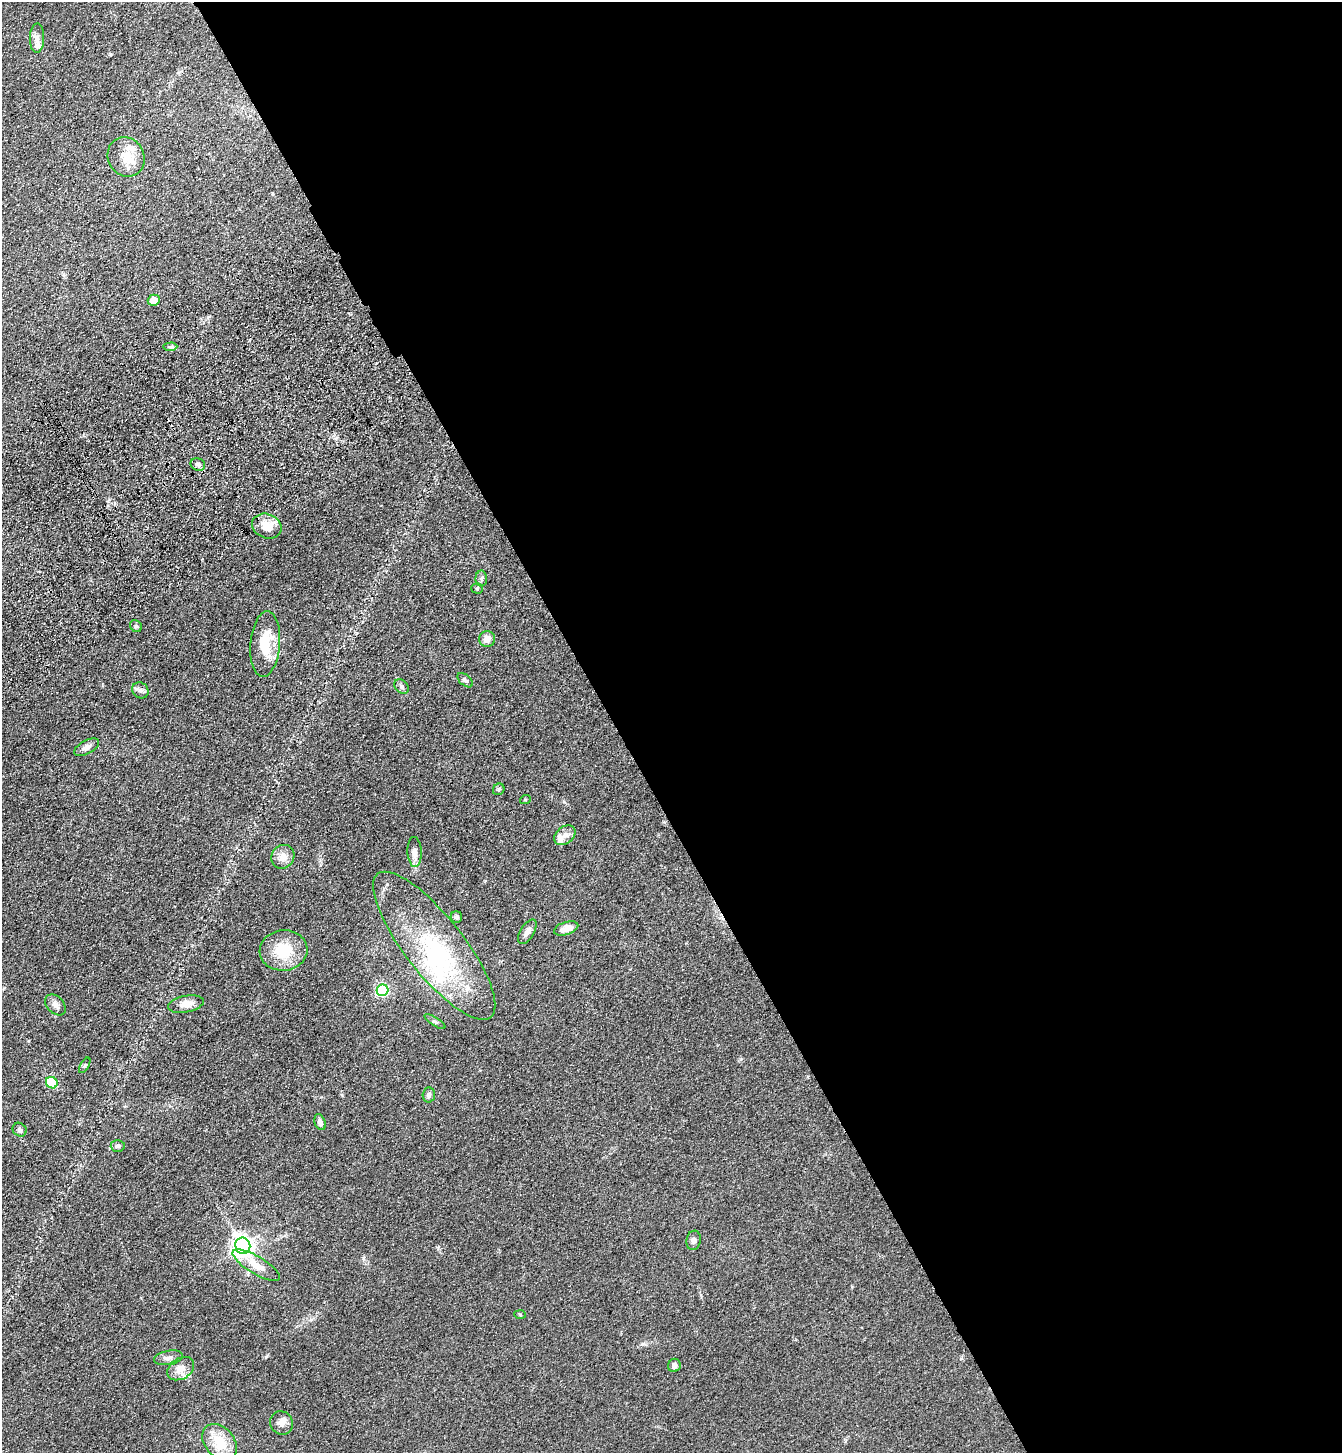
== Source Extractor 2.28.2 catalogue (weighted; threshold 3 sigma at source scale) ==
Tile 8 of 4 x 4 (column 4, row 2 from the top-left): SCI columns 4253-5592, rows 3008-4458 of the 5960 x 6015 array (HDU 1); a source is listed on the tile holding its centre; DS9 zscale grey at full resolution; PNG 1344 x 1455 px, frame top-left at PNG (2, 2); each listed source drawn as its Kron ellipse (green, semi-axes under 4 px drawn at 4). Shown black and unused: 54% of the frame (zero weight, under 3 of 4 exposures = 6% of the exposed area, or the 3 px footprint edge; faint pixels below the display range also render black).
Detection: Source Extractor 2.28.2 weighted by HDU 2 'WHT'; one run over the whole footprint, this tile lists its part. Background 0.0854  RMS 0.0083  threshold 0.0375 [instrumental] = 3 sigma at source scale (4.5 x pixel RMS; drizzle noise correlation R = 1.50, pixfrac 1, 0.05/0.05 arcsec/px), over >= 5 px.
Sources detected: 53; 2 inside a brighter object's white glare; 2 cosmic-ray / hot-pixel residue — neither listed nor drawn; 5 inside a brighter listed object's ellipse — not listed separately; the other 44 listed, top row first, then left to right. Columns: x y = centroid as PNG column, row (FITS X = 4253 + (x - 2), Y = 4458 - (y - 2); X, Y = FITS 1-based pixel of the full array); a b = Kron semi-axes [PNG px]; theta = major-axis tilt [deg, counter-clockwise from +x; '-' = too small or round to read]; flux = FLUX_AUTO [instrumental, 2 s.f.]
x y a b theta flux
37 38 15 7 89 4.1
126 157 20 18 -62 15
154 300 6 5 - 9
170 347 7 4 4 1.6
198 464 7 6 - 2.2
267 526 15 12 -22 13
481 579 8 6 89 2.1
477 588 5 5 - 1.2
136 626 6 5 - 1.5
487 639 8 8 - 5.8
265 644 33 14 85 26
465 680 9 5 -40 2
401 687 8 6 -46 2.3
140 690 8 7 - 2.8
87 747 14 6 29 4.1
499 789 6 5 - 1.4
525 800 5 3 - 0.7
565 835 12 8 39 4.7
414 852 15 7 -88 5.3
283 857 12 11 - 7.6
456 917 6 5 - 1.9
566 928 12 6 17 6.2
527 932 14 7 58 4.9
434 946 91 29 -52 100
284 950 24 20 4 27
382 990 6 5 - 99
186 1004 18 8 11 7.3
55 1005 12 8 -45 4.1
435 1022 12 4 -32 1.8
85 1065 8 3 60 1
52 1083 6 5 - 47
429 1095 7 6 - 2.4
320 1122 8 5 -69 3.8
20 1130 7 6 - 2.5
118 1146 7 6 - 2.1
694 1240 10 7 80 3
243 1246 8 7 - 560
256 1265 27 8 -31 12
520 1314 6 4 -3 0.89
169 1358 14 7 10 4.6
674 1365 7 6 - 3.2
181 1369 14 10 33 9.3
281 1423 12 11 - 5.4
220 1442 20 14 -50 21
Unlisted compact peaks at least as high as the median listed source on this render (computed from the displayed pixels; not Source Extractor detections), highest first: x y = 266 1357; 363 1258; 564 802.